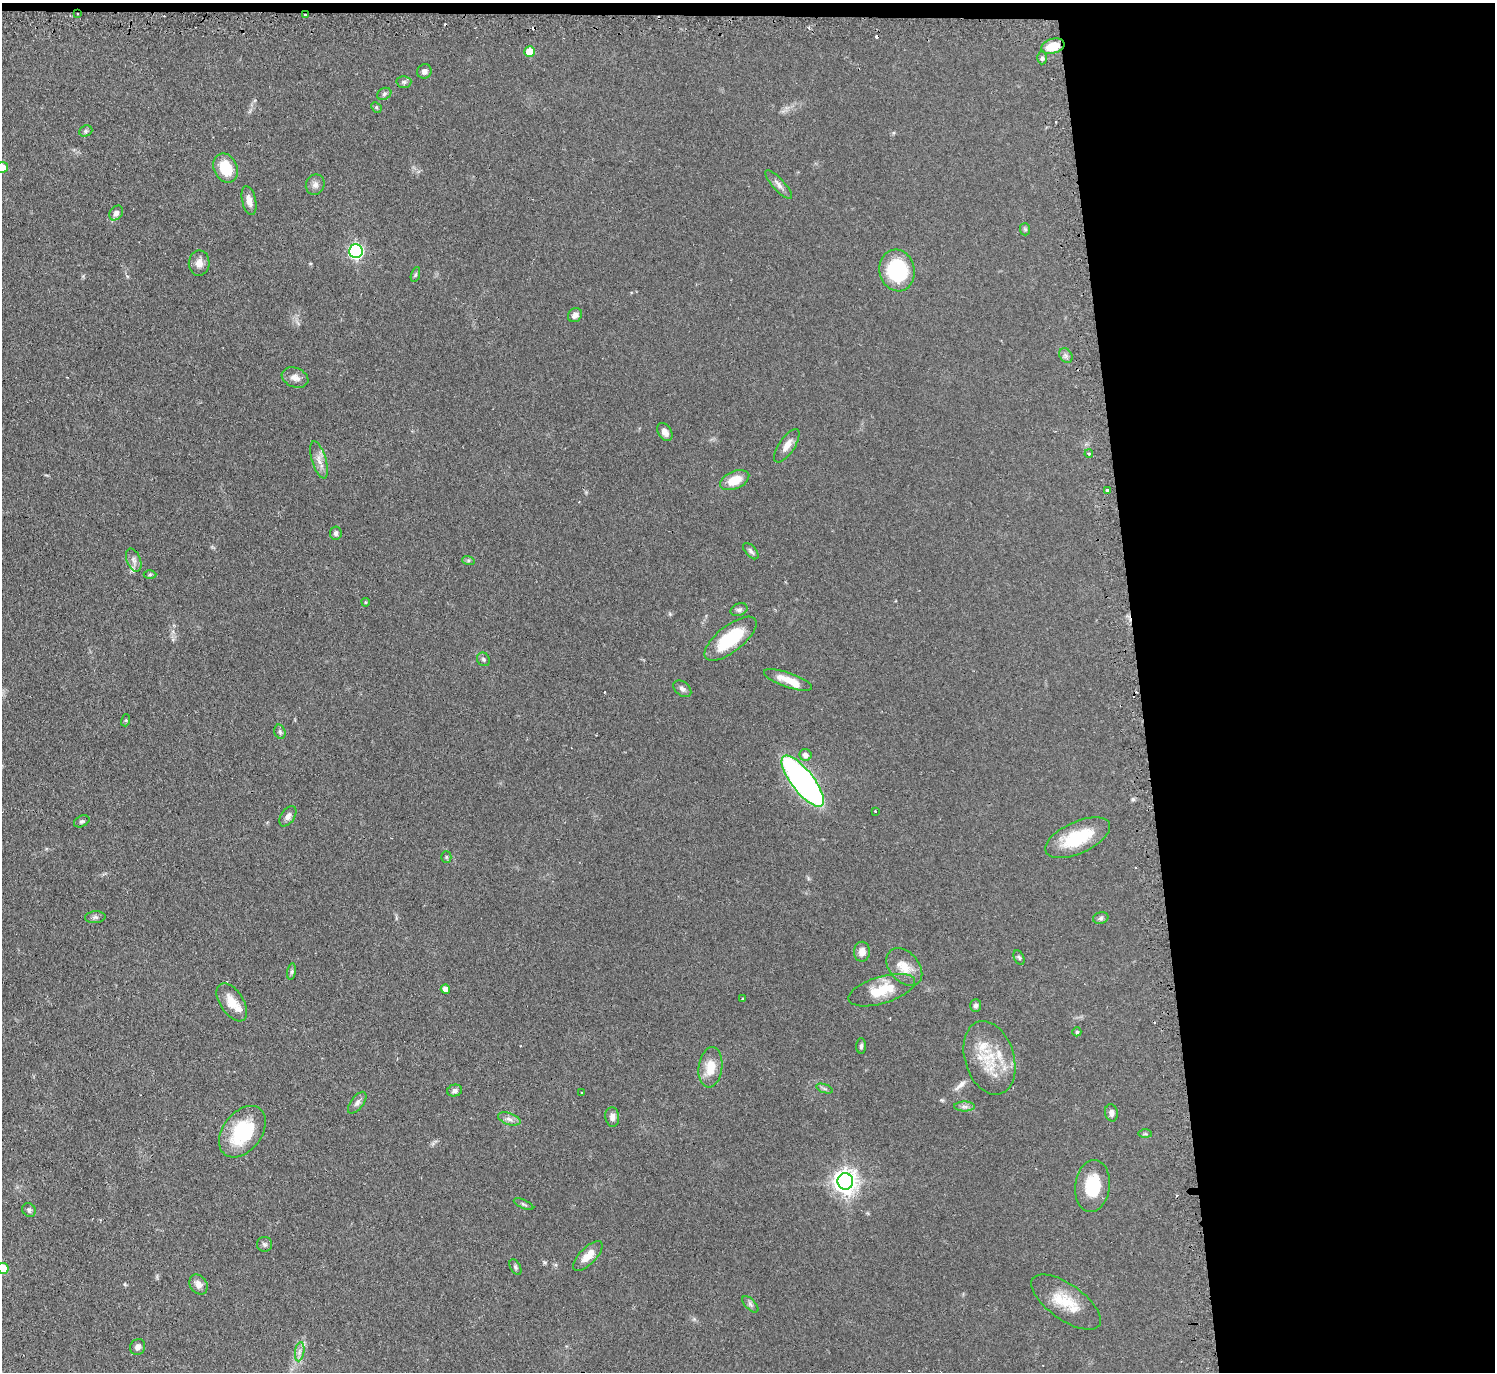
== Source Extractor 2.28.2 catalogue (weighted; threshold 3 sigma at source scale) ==
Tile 3 of 3 x 3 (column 3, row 1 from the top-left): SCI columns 3014-4506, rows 2890-4259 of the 4533 x 4505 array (HDU 1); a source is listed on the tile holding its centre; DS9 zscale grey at full resolution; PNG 1497 x 1374 px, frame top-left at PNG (2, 3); each listed source drawn as its Kron ellipse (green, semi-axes under 4 px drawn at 4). Shown black and unused: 24% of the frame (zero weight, under 2 of 3 exposures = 4% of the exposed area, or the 3 px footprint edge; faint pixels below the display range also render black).
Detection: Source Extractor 2.28.2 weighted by HDU 2 'WHT'; one run over the whole footprint, this tile lists its part. Background 0.0924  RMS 0.0061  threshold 0.0274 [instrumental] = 3 sigma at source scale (4.5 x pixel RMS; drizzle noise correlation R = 1.50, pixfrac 1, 0.05/0.05 arcsec/px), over >= 5 px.
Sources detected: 100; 7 cosmic-ray / hot-pixel residue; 1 long thin detection or spike segment (spike, bleed or trail) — neither listed nor drawn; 4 inside a brighter listed object's ellipse — not listed separately; the other 88 listed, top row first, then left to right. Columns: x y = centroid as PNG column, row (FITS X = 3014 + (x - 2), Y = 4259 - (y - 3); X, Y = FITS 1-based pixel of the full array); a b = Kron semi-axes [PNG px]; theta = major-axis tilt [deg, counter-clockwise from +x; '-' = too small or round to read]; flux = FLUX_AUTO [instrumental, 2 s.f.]
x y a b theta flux
78 14 2 2 - 0.51
305 15 3 3 - 3.3
1053 46 12 7 15 12
530 51 5 5 - 11
1042 58 6 4 89 1.3
424 71 7 7 - 2.5
404 82 7 6 - 1.4
384 94 7 5 31 1.3
376 107 6 4 -46 0.82
86 131 7 5 22 1.2
2 167 6 5 - 10
225 168 15 11 -66 18
315 185 10 9 - 2.9
779 185 19 6 -48 3.2
249 201 15 7 -77 4.3
116 213 8 6 52 2.7
1025 229 6 5 - 0.95
356 251 7 7 - 120
199 263 12 10 84 4.4
897 270 21 17 -77 47
415 275 8 3 71 0.97
575 315 8 6 42 2.8
1066 356 8 6 -56 1.7
295 378 14 9 -21 4.1
665 432 10 6 -58 3.6
787 446 19 8 56 5.1
1089 454 4 3 - 1.4
319 460 19 7 -73 4.9
735 480 15 9 23 11
1107 490 3 3 - 3.6
336 533 6 6 - 1.8
751 551 10 5 -48 1.6
134 560 12 7 -68 2.7
468 560 6 4 -18 0.93
150 574 6 4 1 0.88
366 602 4 3 - 0.72
739 610 9 6 24 1.7
730 639 31 13 38 30
483 659 7 6 - 1.4
788 680 25 7 -19 8.8
682 689 10 6 -39 2.1
126 720 6 4 73 0.62
280 732 7 5 -74 1.4
806 755 6 6 - 2.9
803 781 31 11 -52 220
875 811 3 3 - 0.69
288 816 11 6 56 2.5
82 821 8 5 26 1.2
1078 838 35 15 24 28
446 857 5 5 - 0.9
95 917 10 6 5 1.6
1101 918 8 6 17 1.4
862 952 10 8 88 5
1019 957 7 5 -63 1.1
904 967 21 14 -49 9.4
292 972 8 4 81 1.2
445 989 5 4 - 4.4
882 990 34 13 17 18
743 999 3 3 - 0.84
232 1002 21 11 -57 9.9
976 1005 6 5 - 1.5
1077 1032 4 4 - 1.1
861 1046 8 4 87 1.3
989 1058 38 24 -73 26
710 1067 20 11 82 11
825 1089 9 4 -19 1.1
455 1091 7 6 - 2
582 1093 3 3 - 0.67
357 1103 13 6 53 2.3
964 1107 10 5 -1 2
1111 1113 8 6 -78 2.6
612 1117 10 7 -86 2.6
509 1119 12 5 -19 2.6
242 1132 29 19 52 36
1145 1134 7 4 -1 0.97
845 1181 8 8 - 470
1092 1186 26 17 82 22
523 1204 10 4 -25 1.2
29 1210 7 6 - 1.4
265 1244 8 7 - 1.6
588 1256 19 8 45 7.6
515 1267 8 5 -60 1.1
3 1268 5 5 - 16
198 1284 11 8 -55 4.3
1066 1302 41 17 -35 18
750 1304 10 5 -46 1.7
138 1347 8 7 - 2.6
300 1352 10 4 81 2.3
Overlapping masked pixels (flux is a lower limit): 3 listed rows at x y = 78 14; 305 15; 1053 46
Isophote crosses this tile's border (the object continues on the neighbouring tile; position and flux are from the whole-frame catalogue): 2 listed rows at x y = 2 167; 3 1268